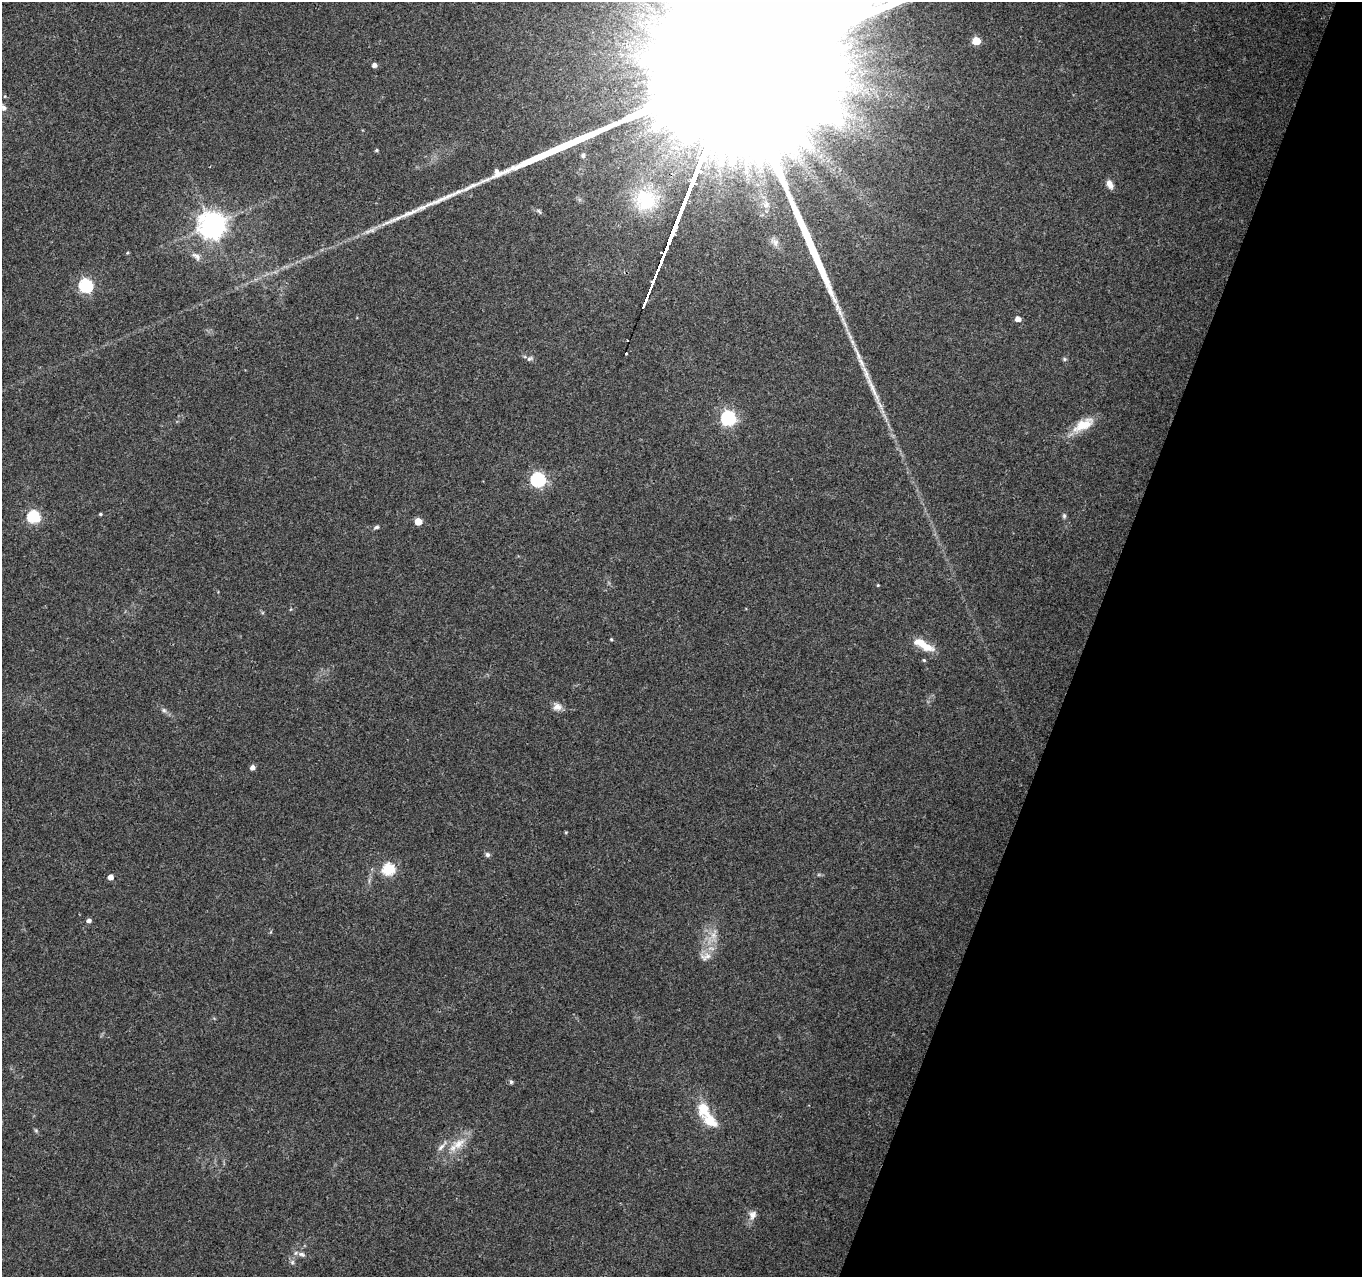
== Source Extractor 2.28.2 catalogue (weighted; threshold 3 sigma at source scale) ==
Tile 8 of 4 x 4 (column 4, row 2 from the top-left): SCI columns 4081-5440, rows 2768-4042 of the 5450 x 5597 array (HDU 1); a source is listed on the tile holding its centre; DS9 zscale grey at full resolution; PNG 1364 x 1279 px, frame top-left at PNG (2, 2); no overlay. Shown black and unused: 20% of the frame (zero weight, under 3 of 4 exposures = <1% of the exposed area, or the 3 px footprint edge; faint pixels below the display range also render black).
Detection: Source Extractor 2.28.2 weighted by HDU 2 'WHT'; one run over the whole footprint, this tile lists its part. Background 0.069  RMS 0.0045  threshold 0.0204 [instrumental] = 3 sigma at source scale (4.5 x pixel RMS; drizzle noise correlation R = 1.50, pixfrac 1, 0.0396/0.0396 arcsec/px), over >= 5 px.
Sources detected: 52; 1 too faint to see at this stretch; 1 long thin detection or spike segment (spike, bleed or trail) — not listed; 2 inside a brighter listed object's ellipse — not listed separately; the other 48 listed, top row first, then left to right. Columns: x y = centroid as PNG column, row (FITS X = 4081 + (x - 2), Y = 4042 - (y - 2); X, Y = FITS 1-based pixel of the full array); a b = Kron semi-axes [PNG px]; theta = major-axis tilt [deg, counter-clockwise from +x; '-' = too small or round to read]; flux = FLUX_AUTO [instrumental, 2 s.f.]
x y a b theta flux
976 41 5 5 - 14
374 65 4 4 - 2.1
729 90 287 37 68 200000
3 108 9 7 -51 1.9
376 150 5 4 - 0.61
583 155 6 5 - 0.98
1110 184 11 6 -62 2.9
645 200 32 31 - 27
766 205 10 7 48 2.1
539 211 9 4 -39 0.96
211 225 8 8 - 570
775 242 13 9 -48 2.8
127 253 4 4 - 0.5
196 256 15 8 -45 2.6
86 285 6 6 - 74
1018 319 5 5 - 3
530 359 9 5 28 1
1064 359 6 5 - 0.71
728 418 6 6 - 100
1083 425 29 12 29 9.8
538 480 6 6 - 93
100 514 4 3 - 0.59
1064 516 7 5 -75 0.91
33 517 6 6 - 59
418 522 5 5 - 9.2
376 527 7 5 23 1
878 585 4 3 - 0.39
611 639 4 3 - 0.54
923 645 28 9 -29 8.5
924 660 5 4 - 0.55
557 707 12 10 -10 2.9
164 710 7 5 -44 1.1
253 767 5 4 - 2.3
566 832 5 3 - 0.4
487 855 6 6 - 1.1
388 869 6 6 - 43
110 877 5 4 - 3.7
89 920 5 4 - 1.8
713 936 10 8 72 3.3
705 956 17 11 18 3.9
511 1082 6 5 - 0.73
703 1109 21 15 -76 11
710 1121 11 8 -35 12
36 1130 6 5 - 0.67
459 1144 23 12 33 7.7
753 1215 13 10 76 2.9
302 1254 10 6 -16 1.7
292 1262 6 6 - 0.95
Overlapping masked pixels (flux is a lower limit): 1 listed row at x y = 729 90
Isophote crosses this tile's border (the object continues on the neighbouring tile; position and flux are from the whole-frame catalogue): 2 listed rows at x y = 729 90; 3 108